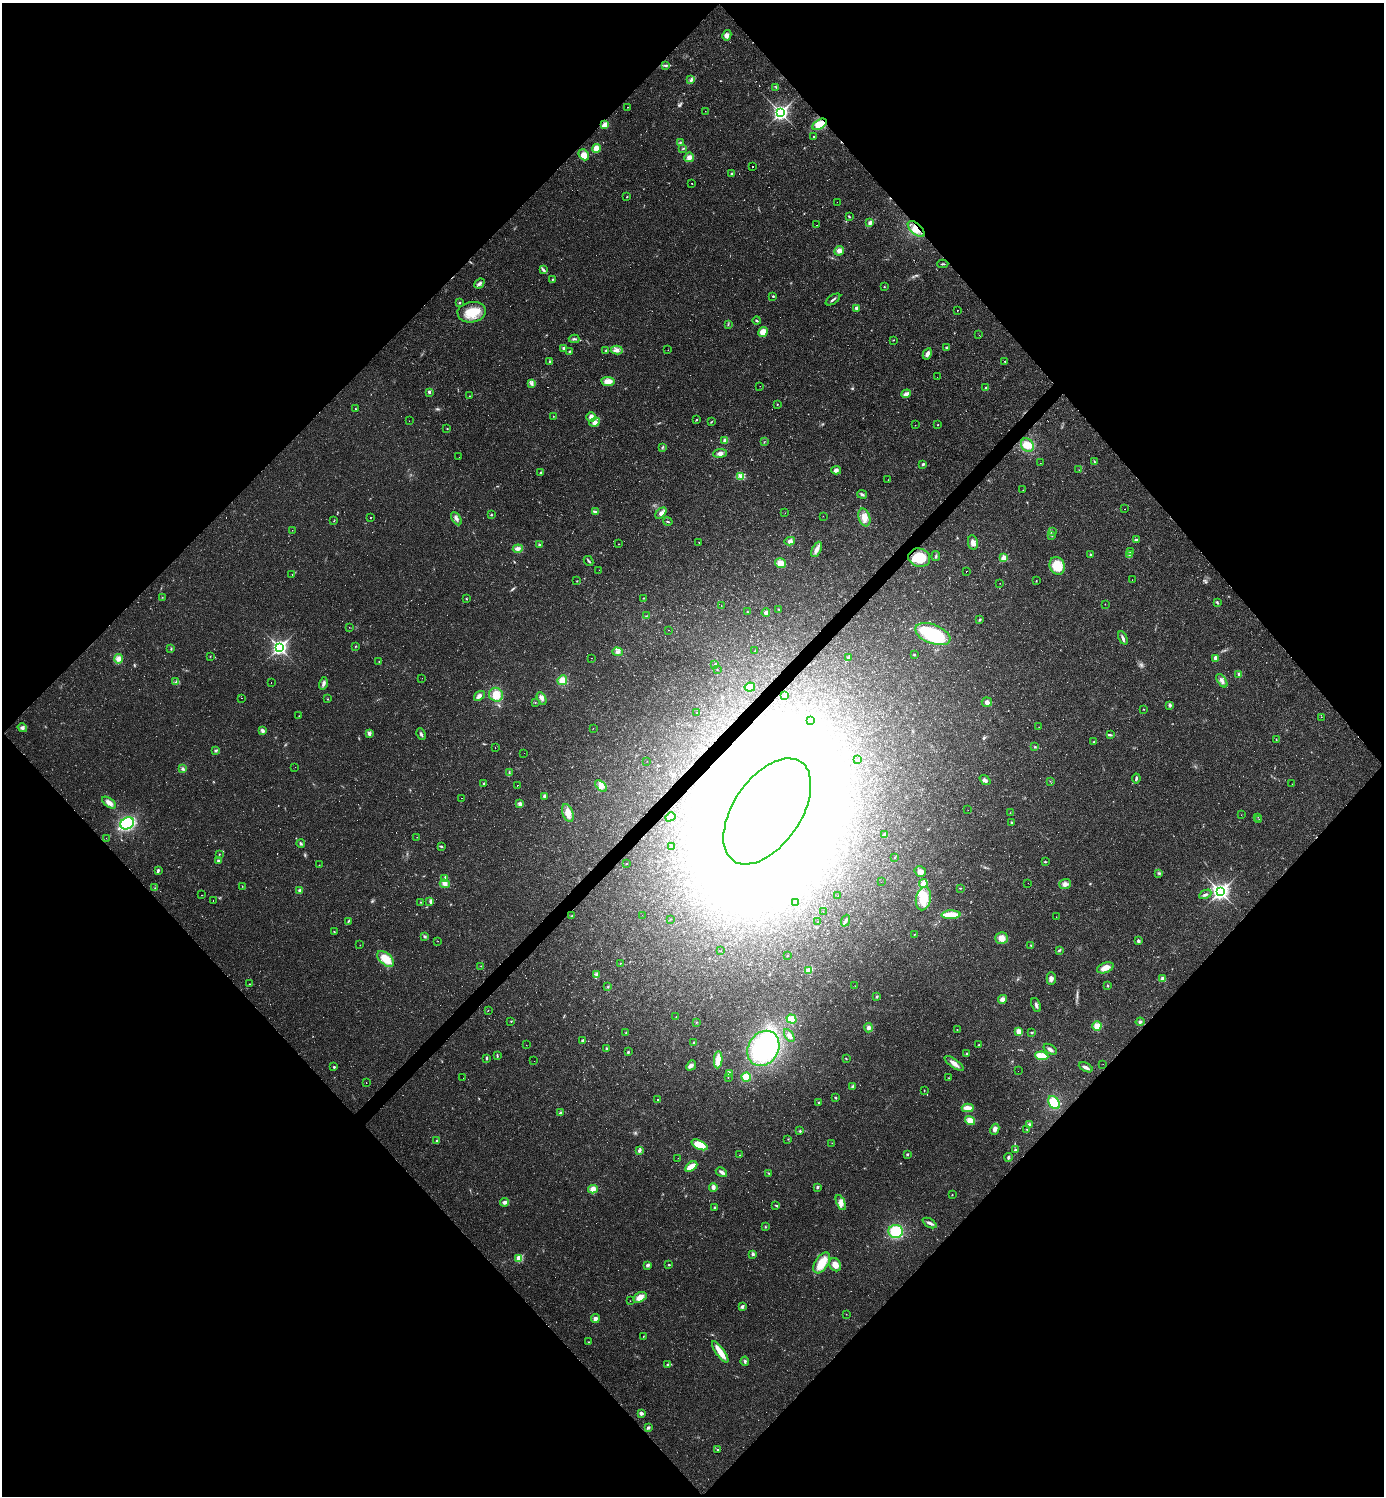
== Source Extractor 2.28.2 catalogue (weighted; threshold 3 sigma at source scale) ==
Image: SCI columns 154-5681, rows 2-5977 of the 5977 x 5977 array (HDU 1 of 3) = the unmasked area's bounding box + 8 px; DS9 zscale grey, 4 x 4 block average (1 PNG px = mean of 4 x 4 image px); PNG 1386 x 1498 px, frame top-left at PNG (2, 3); each listed source drawn as its Kron ellipse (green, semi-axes under 4 px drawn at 4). Shown black and unused: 51% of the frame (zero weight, under 2 of 3 exposures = <1% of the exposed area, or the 3 px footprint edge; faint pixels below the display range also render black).
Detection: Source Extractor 2.28.2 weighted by HDU 2 'WHT'. Background 0.0318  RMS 0.0063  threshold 0.0283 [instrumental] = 3 sigma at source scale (4.5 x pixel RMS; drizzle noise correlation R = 1.50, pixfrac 1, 0.05/0.05 arcsec/px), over >= 5 px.
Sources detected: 536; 8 too faint to see at this stretch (4 x 4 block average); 56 inside a brighter object's white glare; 86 cosmic-ray / hot-pixel residue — neither listed nor drawn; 7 inside a brighter listed object's ellipse — not listed separately; the other 379 listed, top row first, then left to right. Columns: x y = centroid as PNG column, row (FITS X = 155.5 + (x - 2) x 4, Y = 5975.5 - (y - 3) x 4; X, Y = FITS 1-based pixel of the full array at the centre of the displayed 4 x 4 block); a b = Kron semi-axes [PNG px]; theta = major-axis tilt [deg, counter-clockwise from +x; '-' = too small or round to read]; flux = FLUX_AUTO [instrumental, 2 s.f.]
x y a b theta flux
727 35 5 4 - 14
666 65 4 2 - 4.1
691 80 4 3 - 7.5
776 87 2 2 - 1.8
627 107 2 2 - 1.2
705 111 2 2 - 0.78
780 113 4 3 - 1100
819 124 8 4 31 59
605 125 3 2 - 37
813 136 2 2 - 5.3
680 143 2 2 - 2
596 148 4 4 - 29
683 148 2 2 - 1.7
584 155 6 4 -49 40
689 157 5 4 - 18
752 167 2 2 - 110
732 174 3 2 - 4.4
692 183 2 2 - 1.8
627 197 3 2 - 1.8
837 202 2 2 - 0.75
849 216 3 2 - 3.5
870 223 4 3 - 8.2
817 225 2 2 - 8.5
916 229 10 5 -42 38
839 251 5 4 - 17
943 264 5 2 - 3.6
543 269 4 2 - 5.4
552 279 3 2 - 2.5
479 284 6 3 42 11
884 287 2 2 - 2.1
773 296 2 2 - 4.9
833 299 8 2 35 7.6
459 303 2 2 - 2.5
856 308 2 2 - 33
957 310 2 2 - 5.9
472 312 14 10 8 77
757 321 4 2 - 3.8
728 325 2 2 - 1.5
763 332 5 4 - 35
979 335 2 2 - 1.9
574 339 5 2 - 5.8
893 340 3 2 - 1.9
946 347 3 2 - 3.1
564 348 3 3 - 6.4
617 350 6 4 -15 14
668 350 2 2 - 1.2
569 351 3 2 - 3.5
606 351 2 2 - 2.6
927 354 6 3 63 15
1005 361 2 2 - 3.6
550 362 3 3 - 5.3
937 377 2 2 - 0.69
608 381 7 4 -7 29
531 383 3 2 - 5.6
760 386 2 2 - 0.53
986 388 3 3 - 4.4
429 392 3 2 - 7.3
906 394 5 3 - 17
469 396 2 2 - 2.4
777 404 2 2 - 2
355 409 2 2 - 1.8
553 416 2 2 - 1.1
591 417 5 4 - 19
697 420 3 2 - 2.5
409 421 2 2 - 0.5
595 422 5 4 - 18
711 422 3 2 - 2.3
915 425 2 2 - 0.67
938 425 2 2 - 4.5
447 429 2 2 - 1.8
725 441 2 2 - 29
764 441 2 2 - 1.1
1027 445 7 6 - 35
662 448 3 2 - 3.3
720 453 7 4 6 14
459 457 2 2 - 0.46
1094 461 3 2 - 3.3
1040 463 2 2 - 0.68
923 464 2 2 - 8.7
836 470 5 3 - 10
1079 470 2 2 - 1.2
541 473 3 2 - 5.9
740 476 4 3 - 9.9
888 480 2 2 - 1
1023 490 2 2 - 0.75
862 494 5 3 - 6.9
1124 509 2 2 - 5
595 512 4 3 - 6.5
661 513 7 4 47 17
785 513 2 2 - 0.85
491 515 2 2 - 4.4
823 516 2 2 - 0.53
370 517 2 2 - 1.7
864 517 9 5 -75 30
456 519 7 3 -61 10
334 521 2 2 - 1.3
668 522 5 2 - 3.8
292 530 2 2 - 0.96
1052 531 2 2 - 2.5
1052 536 2 2 - 1.5
1136 540 4 2 - 5.7
790 541 5 4 - 13
699 542 2 2 - 1.2
973 543 7 5 -81 19
618 544 2 2 - 1.5
540 545 3 2 - 5.1
518 549 5 3 - 15
817 549 8 3 64 20
1131 552 2 2 - 1.8
1130 554 3 2 - 3.6
1091 555 2 2 - 11
936 556 5 2 - 4.7
919 558 11 9 -16 93
1004 558 2 2 - 120
589 561 5 2 - 4.7
781 563 5 4 - 34
1057 566 9 7 -66 82
599 570 2 2 - 0.59
966 571 2 2 - 34
292 574 2 2 - 1.2
1132 579 2 2 - 0.54
577 581 2 2 - 1.5
1036 581 2 2 - 1.7
1000 583 2 2 - 0.99
162 597 2 2 - 1.4
643 598 2 2 - 1.8
466 599 2 2 - 2.6
1217 602 4 2 - 4
1105 604 2 2 - 1.1
721 605 2 2 - 0.68
779 609 2 2 - 2.9
747 612 2 2 - 2.3
766 613 4 3 - 9.7
646 616 2 2 - 1.2
980 620 4 2 - 3
349 627 2 2 - 0.82
669 630 2 2 - 140
933 634 18 9 -21 250
1123 638 7 3 -64 10
355 646 2 2 - 2.4
279 647 4 3 - 1100
171 649 2 2 - 2.7
755 651 2 2 - 1.5
617 652 5 4 - 12
914 655 2 2 - 5.3
210 656 2 2 - 1.6
591 658 2 2 - 0.76
848 658 2 2 - 9.9
1216 658 3 3 - 15
118 659 5 4 - 15
379 661 2 2 - 1.4
715 664 2 2 - 13
717 669 2 2 - 1.4
1239 674 3 2 - 9.1
422 678 2 2 - 0.73
562 680 5 4 - 38
1222 681 7 3 -56 12
176 682 3 2 - 4.4
271 682 2 2 - 2.1
323 683 6 3 76 11
750 687 5 4 - 13
496 695 7 6 - 50
479 696 6 4 38 15
785 696 2 2 - 3.5
242 698 2 2 - 9.7
542 698 6 3 -62 13
327 699 2 2 - 1.4
535 702 2 2 - 1.3
987 702 5 4 - 13
1170 705 3 2 - 8.8
1143 709 2 2 - 1.6
697 713 2 2 - 0.87
299 716 2 2 - 1.3
1321 717 2 2 - 0.58
810 720 2 2 - 12
1039 727 2 2 - 0.84
22 728 5 3 - 8
593 728 2 2 - 0.81
263 731 4 3 - 7.3
369 734 3 2 - 5.3
421 734 6 2 -64 7.1
1110 735 3 2 - 4.3
1276 739 3 2 - 1.8
1094 742 2 2 - 1.8
1035 747 3 2 - 2.7
495 748 2 2 - 70
216 750 3 3 - 5.3
524 753 2 2 - 1.3
857 760 2 2 - 2
647 761 2 2 - 0.65
295 767 2 2 - 0.44
183 769 4 2 - 5
509 773 4 2 - 4.4
1136 778 5 2 - 7.2
985 780 6 3 -38 9.1
1050 781 2 2 - 0.89
484 783 2 2 - 9.2
1292 784 2 2 - 0.57
517 785 2 2 - 74
601 786 7 3 -44 15
545 796 2 2 - 15
461 798 2 2 - 2
109 803 8 3 -36 22
519 804 3 2 - 3.6
968 810 2 2 - 0.53
767 811 60 33 56 2400
568 813 9 5 -69 29
1010 813 2 2 - 1.3
1241 815 2 2 - 0.65
670 817 5 3 - 13
1258 817 2 2 - 1.1
1259 819 2 2 - 1.2
1011 822 2 2 - 3.5
127 823 7 5 30 250
885 835 3 3 - 7.4
417 837 2 2 - 0.85
106 838 2 2 - 0.62
301 843 4 3 - 5.4
441 846 3 2 - 3.7
671 847 2 2 - 2.1
219 854 2 2 - 1.2
894 858 2 2 - 1.3
218 861 2 2 - 25
1045 862 2 2 - 2.9
626 864 2 2 - 5.9
319 865 2 2 - 0.99
158 870 4 3 - 6.8
920 872 6 5 - 19
1159 873 3 2 - 5.4
444 879 4 2 - 5.4
881 882 2 2 - 0.5
1028 883 2 2 - 1.5
445 884 5 4 - 14
923 884 4 2 - 37
1065 884 6 5 - 14
242 886 2 2 - 1.2
155 888 2 2 - 1.3
960 888 2 2 - 1.6
300 890 3 3 - 6.8
1220 892 4 3 - 1200
1205 894 6 3 28 7.9
201 895 2 2 - 1.1
838 895 2 2 - 0.92
923 899 12 7 77 78
213 901 2 2 - 3.4
420 902 2 2 - 1.7
430 902 2 2 - 3.4
795 903 2 2 - 12
823 911 2 2 - 0.55
642 915 2 2 - 0.46
951 915 9 3 1 100
572 916 3 2 - 2.7
1056 917 2 2 - 0.6
671 919 2 2 - 1.1
348 921 4 2 - 3.9
846 921 6 3 68 7.9
817 922 2 2 - 0.65
334 932 2 2 - 1.6
914 934 2 2 - 1.3
425 937 3 3 - 4.7
1002 938 6 6 - 28
438 941 2 2 - 0.71
1138 941 3 3 - 7.5
360 945 2 2 - 1.3
1031 945 2 2 - 2.4
1059 950 3 2 - 5.3
721 951 2 2 - 41
787 955 2 2 - 3.2
386 959 10 5 -41 71
620 963 2 2 - 1.3
481 966 2 2 - 1.2
1105 968 9 5 21 29
809 970 4 2 - 38
597 974 3 2 - 4.1
1051 978 6 4 90 13
1162 979 4 3 - 13
249 984 2 2 - 1.5
608 986 3 2 - 3.2
855 986 2 2 - 0.64
1108 986 2 2 - 7.2
877 996 3 3 - 4
1002 999 4 4 - 19
1036 1005 7 2 -68 9.6
488 1010 2 2 - 1.5
676 1017 2 2 - 2.4
792 1019 5 4 - 60
511 1021 2 2 - 2.6
696 1022 2 2 - 2.3
1140 1022 4 3 - 8.2
1097 1026 5 4 - 33
869 1028 4 4 - 11
957 1029 2 2 - 1.7
1019 1031 4 3 - 23
1032 1032 3 2 - 2.9
626 1033 2 2 - 2.5
789 1035 7 4 -57 12
583 1040 4 2 - 5.8
694 1043 3 2 - 2.5
526 1045 2 2 - 37
979 1045 2 2 - 1.8
606 1048 4 2 - 4.9
763 1048 18 15 58 390
1050 1049 7 3 -35 13
628 1052 2 2 - 6.4
967 1054 3 2 - 4.1
497 1056 4 2 - 3.9
1042 1056 7 4 -8 65
487 1058 3 2 - 4.9
846 1059 2 2 - 2
718 1060 8 3 85 61
534 1061 2 2 - 1.4
954 1063 11 3 -36 29
1103 1064 2 2 - 0.59
691 1065 5 4 - 13
334 1067 2 2 - 10
1086 1067 7 3 -25 14
1018 1071 2 2 - 0.42
729 1073 3 3 - 13
746 1077 5 4 - 63
463 1078 2 2 - 0.9
728 1078 2 2 - 1.5
949 1078 3 2 - 2.3
366 1083 2 2 - 5.2
853 1087 4 3 - 7.5
924 1091 3 2 - 1.3
836 1098 3 2 - 3.4
658 1099 3 2 - 3
819 1102 3 2 - 3.1
1054 1103 7 5 -54 100
968 1108 6 3 -3 33
560 1113 3 3 - 5.1
970 1121 5 4 - 30
1029 1125 4 3 - 7.6
995 1129 6 4 63 14
1027 1129 2 2 - 1.5
800 1131 2 2 - 5.4
788 1139 2 2 - 1.7
437 1141 2 2 - 12
832 1143 2 2 - 0.93
699 1145 9 4 -25 83
639 1150 3 2 - 8.5
1015 1150 2 2 - 7.5
907 1154 2 2 - 9.6
739 1155 2 2 - 1.6
1008 1157 4 2 - 6.6
678 1158 2 2 - 1.4
691 1166 7 3 31 61
721 1172 6 3 -30 11
769 1173 2 2 - 2.1
713 1187 4 3 - 16
817 1187 2 2 - 18
593 1189 5 4 - 22
952 1195 2 2 - 3.3
504 1202 4 3 - 14
841 1203 8 4 -64 19
776 1205 4 2 - 3.3
714 1207 2 2 - 7.1
930 1223 8 3 -29 12
765 1227 2 2 - 2.2
896 1231 7 6 - 120
753 1254 4 3 - 6.9
519 1258 2 2 - 130
822 1263 12 6 56 73
648 1265 3 3 - 10
669 1265 2 2 - 3.2
835 1265 7 5 -60 32
640 1297 7 4 30 29
630 1301 2 2 - 0.6
742 1306 2 2 - 27
846 1314 2 2 - 0.85
595 1319 4 3 - 13
643 1336 2 2 - 1.5
589 1342 2 2 - 2.2
720 1352 12 3 -55 69
745 1361 4 3 - 6
667 1364 2 2 - 3.3
641 1413 4 3 - 8.3
648 1428 2 2 - 18
717 1449 2 2 - 2.7
Overlapping masked pixels (flux is a lower limit): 5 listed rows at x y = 819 124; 605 125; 916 229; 919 558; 767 811
Diffuse or blended objects may show on this block-average render without a row.